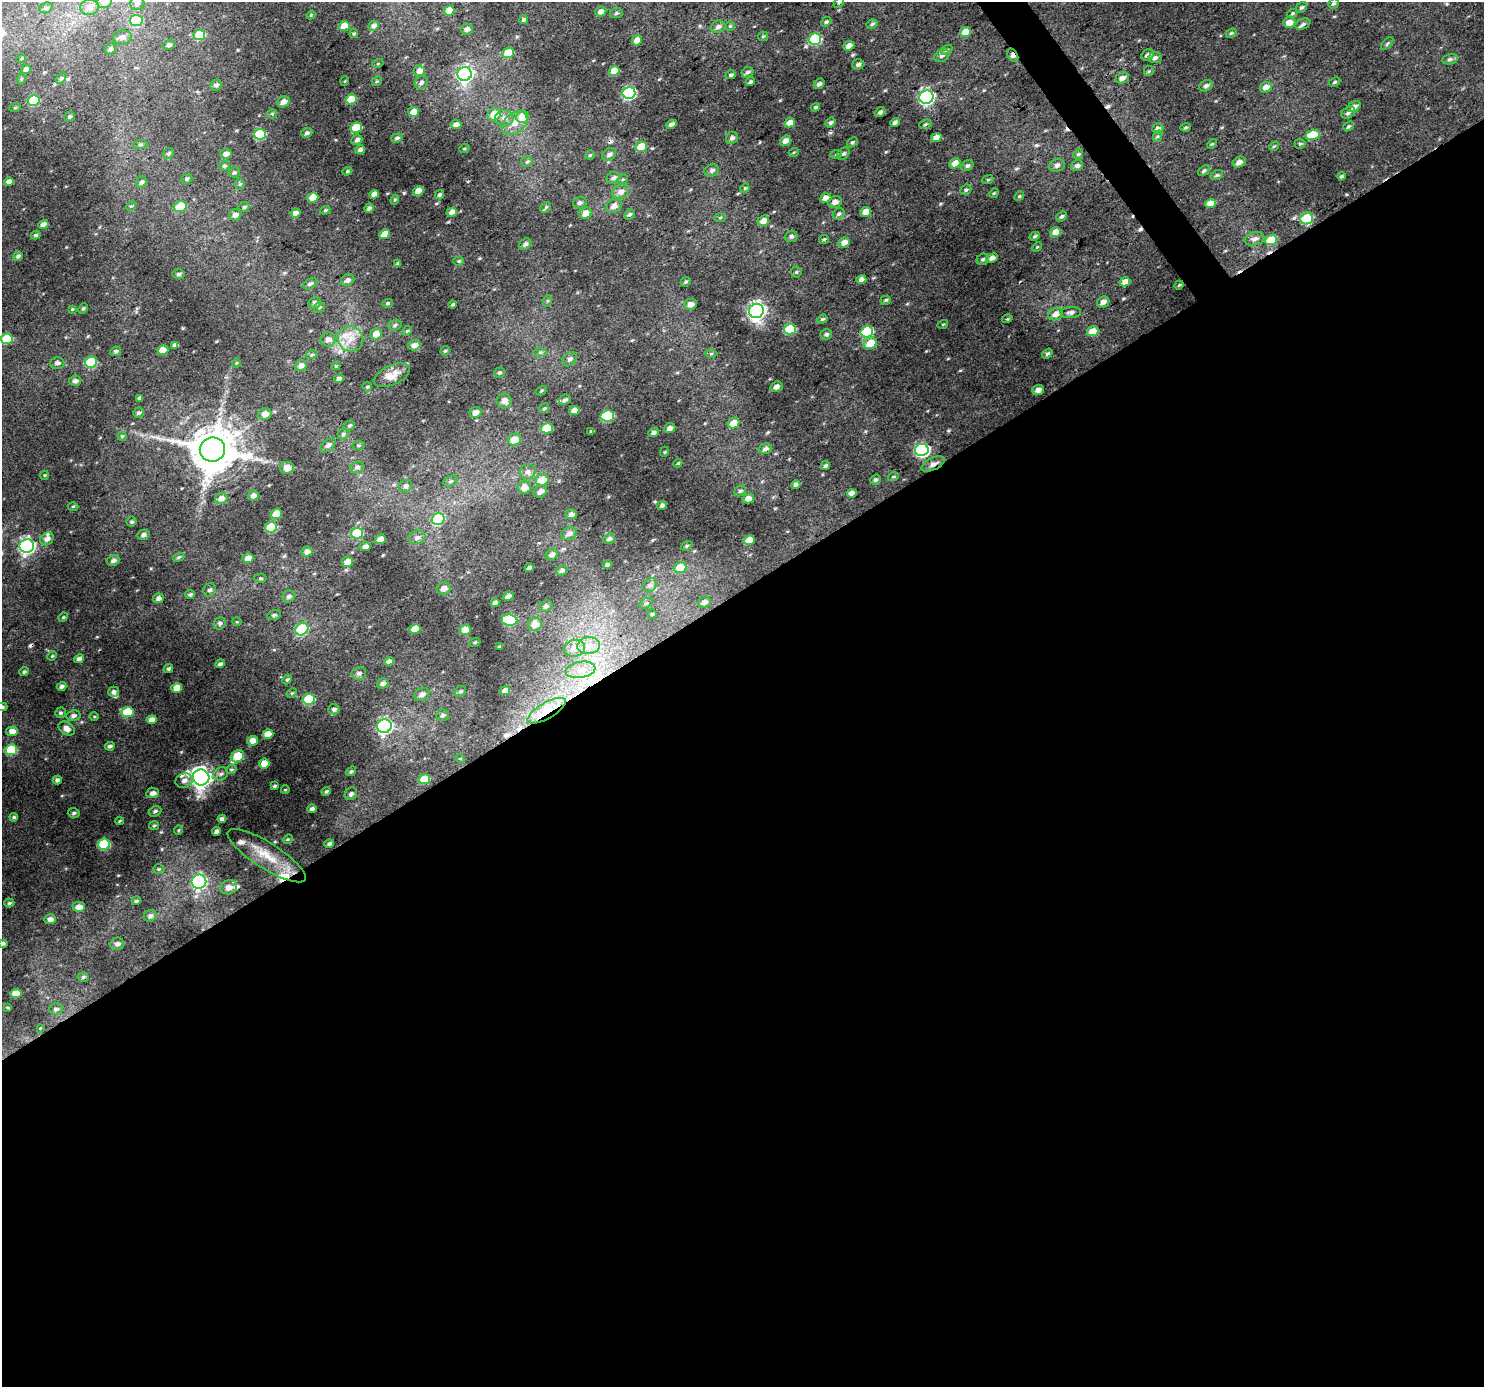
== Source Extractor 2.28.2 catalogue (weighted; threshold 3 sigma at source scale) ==
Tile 15 of 4 x 4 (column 3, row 4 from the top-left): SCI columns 2967-4448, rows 190-1574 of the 5930 x 5854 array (HDU 1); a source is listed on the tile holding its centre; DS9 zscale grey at full resolution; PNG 1486 x 1389 px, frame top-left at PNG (2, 2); each listed source drawn as its Kron ellipse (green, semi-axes under 4 px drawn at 4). Shown black and unused: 58% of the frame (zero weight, under 3 of 4 exposures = <1% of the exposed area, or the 3 px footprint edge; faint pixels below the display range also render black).
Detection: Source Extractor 2.28.2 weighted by HDU 2 'WHT'; one run over the whole footprint, this tile lists its part. Background 0.0262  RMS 0.0045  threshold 0.0204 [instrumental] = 3 sigma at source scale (4.5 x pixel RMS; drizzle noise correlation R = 1.50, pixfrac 1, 0.0396/0.0396 arcsec/px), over >= 5 px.
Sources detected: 434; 7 cosmic-ray / hot-pixel residue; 1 long thin detection or spike segment (spike, bleed or trail) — neither listed nor drawn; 8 inside a brighter listed object's ellipse — not listed separately; the other 418 listed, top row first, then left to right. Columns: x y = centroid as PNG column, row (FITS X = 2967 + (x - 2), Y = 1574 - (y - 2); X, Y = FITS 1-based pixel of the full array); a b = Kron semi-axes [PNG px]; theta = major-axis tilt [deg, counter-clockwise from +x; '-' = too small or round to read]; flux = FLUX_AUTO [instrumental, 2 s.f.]
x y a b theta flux
104 2 7 6 - 5.5
839 3 6 3 44 0.56
137 4 7 6 - 1.3
1333 4 5 4 - 0.77
89 7 9 7 9 2.7
1302 7 6 5 - 0.85
46 8 7 5 19 0.89
449 11 5 5 - 6.4
601 11 6 5 - 2.1
616 13 6 5 - 0.78
1292 13 5 4 - 0.62
311 15 4 4 - 0.43
136 20 6 5 - 19
523 20 5 4 - 0.9
826 22 5 4 - 0.69
1289 23 6 5 - 4.6
872 24 6 4 30 0.71
1303 24 8 5 25 1.2
344 26 5 4 - 5.2
374 26 5 4 - 1.7
730 26 5 5 - 0.62
718 27 7 6 - 1.8
467 29 6 5 - 1.7
965 32 5 4 - 5.4
1231 33 6 4 22 0.66
354 34 4 3 - 0.54
199 35 6 5 - 18
763 36 5 4 - 0.59
123 37 9 7 10 2.1
815 39 6 5 - 35
637 40 5 5 - 3.2
1387 43 8 3 49 0.62
169 45 6 5 - 1.2
849 46 5 4 - 2.7
110 49 6 5 - 1.2
946 50 6 4 31 0.71
508 53 6 5 - 8.1
1013 55 7 4 -57 2
1148 55 7 5 35 1.5
942 56 8 6 29 1.4
1155 58 7 5 8 1.5
21 59 5 3 - 0.46
1450 59 8 5 11 1.1
378 63 5 3 - 0.45
858 64 6 5 - 1.3
26 69 5 4 - 1.5
419 71 6 5 - 2.7
614 71 5 5 - 7.3
1149 71 5 5 - 0.64
747 72 6 5 - 1.2
465 74 7 7 - 120
731 75 5 4 - 0.88
61 78 6 4 51 0.74
1122 78 7 5 22 2.1
21 79 5 3 - 0.47
345 81 5 3 - 0.36
377 81 5 4 - 0.58
750 82 5 4 - 0.89
1335 82 6 4 27 0.66
421 83 7 6 - 1.3
819 84 6 4 37 1.3
216 85 6 5 - 1.1
1206 86 7 5 32 1.3
1266 87 6 5 - 3
629 93 6 6 - 58
926 97 7 6 - 87
351 99 5 5 - 10
34 100 6 5 - 17
283 102 6 5 - 2.6
815 107 5 4 - 0.83
1354 107 7 5 28 1.9
15 108 6 4 19 0.51
414 112 5 5 - 4.8
880 112 6 4 40 1.2
1348 112 7 5 34 1.2
272 114 5 4 - 0.6
494 114 7 6 - 6.3
69 117 5 5 - 0.72
523 117 6 6 - 8.5
504 118 9 8 - 2.6
895 122 5 4 - 1.2
515 123 14 10 39 4.6
790 123 5 4 - 3.8
830 123 5 4 - 0.94
456 124 5 4 - 2
672 124 6 4 26 1.3
925 124 6 4 21 0.7
1348 126 6 4 39 0.71
1185 127 5 4 - 0.7
356 128 6 5 - 16
1158 129 6 5 - 1.5
307 133 5 4 - 1
260 134 6 5 - 25
1312 135 7 5 14 14
1158 136 6 4 70 0.6
397 138 6 4 19 0.89
732 138 6 5 - 1.2
936 138 5 4 - 3.3
357 140 6 5 - 1.2
785 141 6 4 36 2.3
852 142 6 4 39 0.74
1212 144 6 3 43 0.49
1300 144 5 5 - 0.7
140 145 7 4 5 0.81
1274 146 5 4 - 0.5
641 147 6 5 - 8.3
464 149 5 3 - 0.41
360 150 5 4 - 1.4
794 152 5 3 - 0.47
169 153 6 5 - 0.82
226 154 6 5 - 2.2
609 154 7 6 - 1.5
843 154 7 5 43 0.89
1078 154 5 4 - 0.63
590 155 5 4 - 0.58
836 155 6 4 3 0.62
527 162 6 5 - 0.77
1239 162 7 5 28 2.2
955 163 5 5 - 3.8
1057 165 8 6 16 1.4
224 166 6 4 14 0.73
967 166 6 5 - 1.1
1077 166 6 5 - 1.4
712 170 7 6 - 1.4
347 171 5 4 - 0.55
1204 171 7 4 37 0.78
234 172 6 5 - 0.75
1217 175 6 4 26 0.74
1341 176 4 4 - 0.77
613 178 7 5 27 1.3
187 179 6 4 22 0.75
623 179 5 4 - 0.5
988 179 6 3 20 0.51
9 182 4 4 - 2.4
141 182 6 5 - 1.2
240 184 5 5 - 0.7
745 188 5 4 - 0.44
966 190 6 5 - 0.69
418 191 5 5 - 6.5
621 192 9 7 20 2.4
994 193 5 4 - 0.53
374 194 5 4 - 2.3
440 195 5 4 - 1
1019 196 5 4 - 0.53
313 197 5 5 - 7.2
826 198 6 5 - 3.3
395 200 5 4 - 0.6
835 202 7 5 18 2.3
580 203 7 5 27 1.1
1210 203 5 4 - 5.1
131 206 5 4 - 0.56
180 206 6 5 - 10
614 206 8 6 32 2.4
244 207 5 5 - 0.84
546 207 6 4 45 0.65
369 208 5 4 - 1.3
325 210 5 4 - 0.62
452 212 5 4 - 2.4
866 212 5 5 - 3.6
296 213 5 4 - 2.1
586 213 6 5 - 3.6
629 214 5 4 - 0.84
838 214 6 5 - 0.9
235 215 6 5 - 2
1061 216 6 4 40 0.89
720 218 6 4 3 0.55
1307 219 6 5 - 26
763 221 6 5 - 3.3
43 224 5 4 - 1.9
1056 232 5 5 - 4.8
385 234 5 4 - 4.5
36 235 5 3 - 0.69
791 236 6 5 - 1.2
1035 236 5 4 - 0.74
824 239 5 4 - 0.55
1254 239 10 6 14 2.2
1271 240 6 5 - 14
844 242 6 5 - 2.7
525 244 7 5 38 1.3
1037 247 5 3 - 0.39
18 256 5 4 - 0.89
992 258 6 4 23 1.6
983 259 6 5 - 0.85
459 261 5 4 - 0.62
398 264 4 3 - 0.79
796 272 5 5 - 0.68
179 274 6 5 - 0.95
861 279 5 4 - 1.9
348 280 7 5 30 1.7
686 282 5 4 - 0.66
1125 282 5 4 - 3
310 284 8 5 30 1
1179 285 4 3 - 0.5
886 300 5 4 - 0.74
547 301 6 3 70 0.56
1103 302 6 5 - 2
315 303 6 5 - 1.6
387 303 5 4 - 0.71
453 304 4 4 - 0.67
690 304 6 5 - 2.3
319 307 5 5 - 0.79
72 309 4 4 - 0.41
83 309 5 4 - 0.66
756 311 7 7 - 170
1071 312 10 5 4 1.5
1056 314 7 6 - 2.9
822 319 6 4 22 0.73
1007 319 5 3 - 0.47
943 324 5 3 - 0.42
395 325 7 5 18 0.89
790 329 6 5 - 23
407 331 5 4 - 0.65
1093 331 6 5 - 6.4
867 332 6 5 - 30
376 334 6 5 - 4.1
826 334 6 5 - 0.96
7 339 6 5 - 19
328 339 7 7 - 2.3
350 339 13 12 - 5.8
870 343 7 5 23 8.5
175 345 4 4 - 1.3
414 345 6 5 - 2.4
163 350 5 4 - 5.1
116 351 5 4 - 0.91
445 351 5 4 - 0.67
540 352 6 4 0 0.82
312 354 6 3 20 0.59
711 354 6 4 1 0.68
1047 354 6 4 35 0.85
570 359 8 6 47 1.5
91 362 6 5 - 23
57 363 7 6 - 1.4
236 363 5 3 - 0.33
301 366 6 5 - 2.4
336 366 4 4 - 0.49
499 373 5 5 - 0.76
392 375 19 9 24 4.3
339 378 5 4 - 1.5
75 381 6 5 - 1.4
367 387 5 4 - 0.6
776 387 6 5 - 1.7
1038 390 6 5 - 1.9
541 391 5 3 - 0.49
139 398 4 3 - 1
565 400 6 5 - 1.2
504 401 7 7 - 2.3
544 408 5 4 - 0.64
574 411 5 4 - 4.2
475 412 6 5 - 2.4
138 413 5 5 - 0.88
265 414 7 5 14 2.8
607 416 7 5 13 23
733 423 6 5 - 5.6
350 425 5 5 - 0.73
547 428 6 5 - 12
670 428 6 5 - 1.6
591 431 4 3 - 0.75
653 432 5 4 - 1.1
343 434 5 5 - 0.81
122 436 4 4 - 0.53
514 439 7 6 - 4.8
328 445 9 5 39 1.4
359 445 6 3 0 0.51
765 449 7 5 13 1.4
212 450 12 12 - 2000
922 450 7 6 - 79
664 452 5 3 - 0.39
678 463 4 3 - 0.44
933 464 12 6 26 2.3
825 466 5 3 - 0.94
357 467 7 5 18 1.3
287 468 7 6 - 3.5
528 472 8 7 - 1.9
45 475 4 3 - 0.36
893 477 5 3 - 0.47
542 480 7 5 12 8.5
875 480 5 5 - 0.79
451 481 7 5 26 0.94
796 484 5 4 - 1.2
406 486 7 6 - 1.4
524 488 6 6 - 4
540 491 7 5 30 1.8
740 491 6 5 - 0.77
852 493 5 4 - 3
253 496 5 5 - 1.8
221 498 6 5 - 2.9
748 499 6 5 - 3.3
662 505 5 4 - 1.1
73 506 5 3 - 0.44
276 514 6 5 - 6
571 514 6 5 - 1.8
438 519 6 5 - 32
132 522 5 5 - 0.77
271 527 6 5 - 18
357 533 6 5 - 19
569 534 8 6 21 2.1
143 535 6 5 - 1.3
417 537 8 6 18 1.6
47 539 7 6 - 2
381 539 5 4 - 4.7
609 539 6 5 - 1.3
749 540 5 4 - 5.5
27 546 7 7 - 110
365 546 6 5 - 1.7
687 546 6 4 22 0.67
307 552 5 5 - 2.1
552 555 6 5 - 1.7
179 557 6 4 18 0.73
248 558 5 5 - 3.3
113 561 6 5 - 1.5
347 562 6 5 - 3.7
607 564 4 4 - 0.9
680 567 6 5 - 7.2
529 568 4 4 - 1.4
562 571 6 5 - 1.2
260 578 6 4 0 0.67
650 585 8 6 50 1.7
444 588 7 6 - 2.2
209 590 7 6 - 1.2
190 595 5 4 - 0.86
508 596 6 4 28 1.5
289 597 7 5 30 1.4
158 598 5 5 - 1.7
704 602 6 5 - 1.5
495 603 4 4 - 1.8
646 603 7 4 29 0.88
546 606 7 5 29 1.4
652 614 4 4 - 0.63
274 615 7 4 15 0.94
63 617 5 4 - 0.49
509 620 8 5 -6 31
237 622 5 3 - 0.37
220 623 6 5 - 1.1
535 624 7 6 - 4.6
302 629 7 6 - 24
415 629 6 5 - 6.8
465 630 6 5 - 3.6
475 642 5 3 - 0.46
589 646 11 8 7 3.7
499 647 3 3 - 0.59
574 648 11 8 12 3.4
52 656 5 4 - 0.51
79 659 5 4 - 1.5
389 661 5 4 - 1.6
220 664 4 3 - 1.1
168 669 5 4 - 0.79
581 670 15 8 9 4.3
24 672 5 4 - 0.85
359 673 7 6 - 1.3
287 679 5 4 - 0.71
383 683 6 5 - 1.5
62 686 5 4 - 1.3
177 688 5 4 - 5.1
460 691 6 5 - 0.83
505 691 5 4 - 3.3
114 692 5 5 - 1.3
292 693 5 4 - 0.59
422 694 8 6 27 1.8
309 699 6 5 - 22
2 707 5 4 - 0.8
334 709 6 5 - 1.1
547 711 21 8 30 6.6
128 712 6 5 - 17
60 713 5 5 - 0.82
442 715 6 5 - 1
73 716 7 5 9 1.6
94 717 5 3 - 0.41
152 720 5 4 - 2.6
384 726 7 6 - 95
67 729 9 6 -30 2.5
12 731 6 5 - 3.3
268 734 5 4 - 4.4
253 741 5 5 - 3.7
110 746 5 3 - 1
11 750 6 5 - 17
237 756 7 5 35 15
460 759 5 3 - 0.37
264 764 5 5 - 5.8
231 769 5 4 - 0.57
351 771 5 4 - 0.7
221 774 8 6 33 1.3
201 777 8 8 - 270
424 779 6 5 - 8.7
57 780 4 4 - 1.2
184 781 9 7 18 2.1
274 786 3 3 - 0.71
285 790 4 2 - 0.31
326 791 5 3 - 0.7
153 793 6 5 - 1.8
351 794 6 6 - 1.1
312 809 5 4 - 1.5
155 811 6 5 - 0.96
74 813 6 4 3 0.93
14 817 4 3 - 0.71
222 819 4 4 - 1.3
119 821 4 3 - 0.48
154 825 5 4 - 0.66
178 830 5 4 - 0.53
217 831 4 4 - 1.6
288 839 5 4 - 0.5
104 844 6 5 - 25
329 844 5 4 - 1.1
267 856 45 13 -32 13
159 869 5 4 - 0.63
199 882 7 7 - 67
229 887 8 7 - 2.9
136 901 5 4 - 0.77
9 903 5 4 - 0.7
79 907 6 5 - 2.9
150 916 6 5 - 1.2
50 919 6 5 - 2
3 943 3 3 - 1.1
117 944 7 6 - 1.4
83 977 5 4 - 0.78
16 993 5 4 - 6.2
8 1008 4 3 - 0.43
56 1009 6 5 - 1.2
40 1028 4 4 - 0.36
Overlapping masked pixels (flux is a lower limit): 4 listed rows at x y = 1013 55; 212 450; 933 464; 547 711
Isophote crosses this tile's border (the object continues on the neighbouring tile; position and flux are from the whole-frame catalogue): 3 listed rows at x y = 104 2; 2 707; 3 943